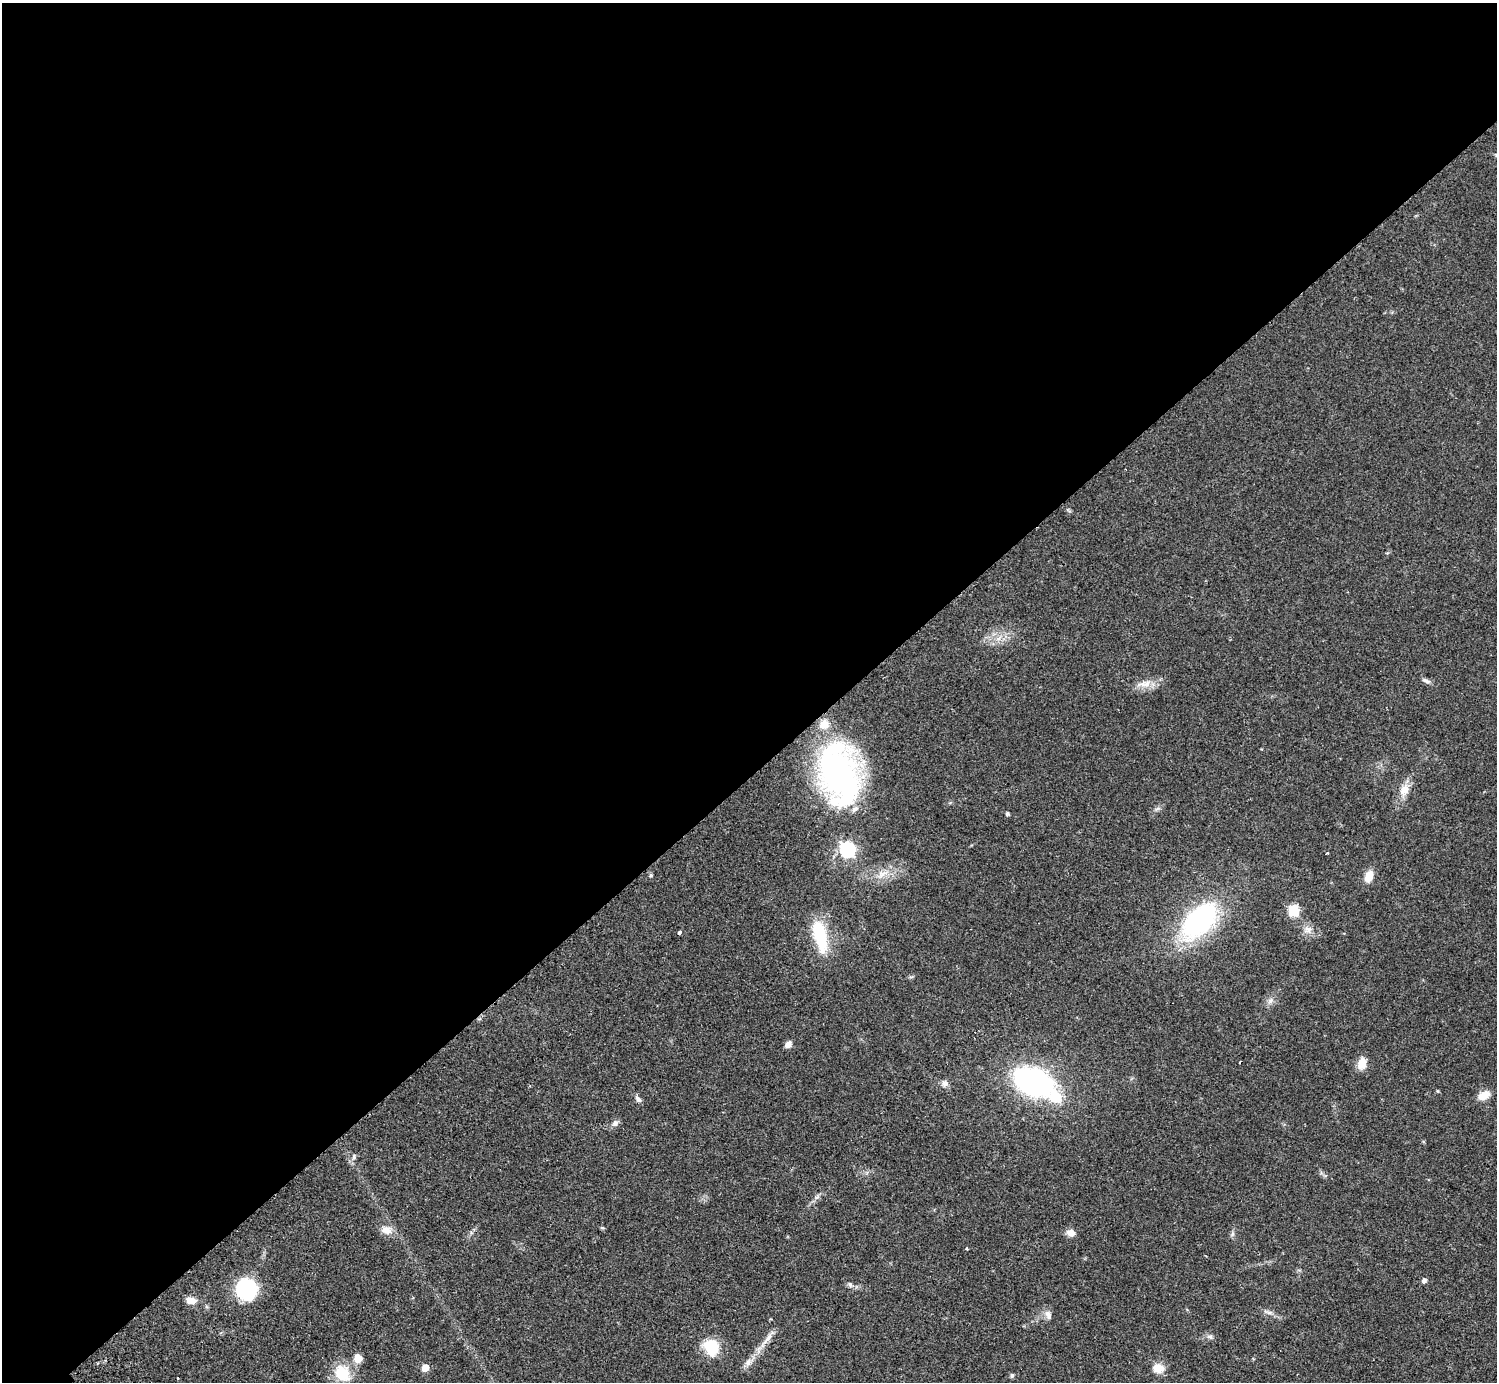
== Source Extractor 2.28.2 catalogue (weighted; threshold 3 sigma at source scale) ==
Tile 2 of 4 x 4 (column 2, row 1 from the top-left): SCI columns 1542-3036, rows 4482-5861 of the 6070 x 6064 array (HDU 1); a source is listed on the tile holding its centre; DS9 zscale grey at full resolution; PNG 1499 x 1384 px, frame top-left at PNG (2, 3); no overlay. Shown black and unused: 56% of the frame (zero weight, under 2 of 3 exposures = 3% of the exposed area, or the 3 px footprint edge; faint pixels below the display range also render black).
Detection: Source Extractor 2.28.2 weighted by HDU 2 'WHT'; one run over the whole footprint, this tile lists its part. Background 0.061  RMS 0.0072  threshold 0.0325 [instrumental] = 3 sigma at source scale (4.5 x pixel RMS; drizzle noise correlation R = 1.50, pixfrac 1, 0.05/0.05 arcsec/px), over >= 5 px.
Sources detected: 48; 3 inside a brighter listed object's ellipse — not listed separately; the other 45 listed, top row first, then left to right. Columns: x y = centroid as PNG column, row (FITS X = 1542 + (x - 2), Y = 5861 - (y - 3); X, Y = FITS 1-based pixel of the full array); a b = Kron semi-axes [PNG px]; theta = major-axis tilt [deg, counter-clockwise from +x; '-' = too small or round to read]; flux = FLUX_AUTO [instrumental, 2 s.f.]
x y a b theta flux
1426 681 11 5 -22 2.1
1146 684 13 11 18 6.4
838 773 66 38 -75 190
1404 790 17 12 64 7.8
1007 813 5 4 - 1
847 850 7 7 - 150
1327 853 3 2 - 0.59
882 874 13 6 34 4.8
651 875 6 4 71 0.86
1369 876 11 8 68 9.4
1294 910 6 5 - 50
1199 921 36 20 47 130
1308 929 11 9 20 4.2
679 932 3 3 - 6.1
820 936 43 15 -76 31
1270 1000 8 7 - 2.6
788 1044 8 6 41 3.8
1240 1062 3 2 - 0.78
1362 1063 14 10 75 7.2
1033 1082 30 19 -22 170
945 1083 9 8 - 2.8
1484 1095 15 9 27 6.5
638 1099 10 6 -45 2.4
615 1123 10 7 48 2.5
354 1157 7 5 88 1.6
602 1228 6 4 -18 0.8
386 1230 15 11 -18 6.3
1071 1233 10 8 -17 4.3
1232 1234 7 4 71 1.3
1424 1280 5 5 - 2.5
850 1285 9 3 -56 1.3
247 1289 19 18 - 53
191 1300 11 7 -9 6.1
1269 1313 9 4 -8 1.9
1048 1315 13 7 -69 3.7
1210 1336 8 7 - 2
768 1338 20 6 52 5.3
711 1347 22 18 -68 18
358 1358 10 9 - 6.5
748 1362 11 7 52 3.4
425 1368 5 5 - 11
1158 1368 12 10 -8 8.3
342 1373 24 20 -51 18
1012 1375 6 4 75 1.2
177 1378 3 2 - 1.1